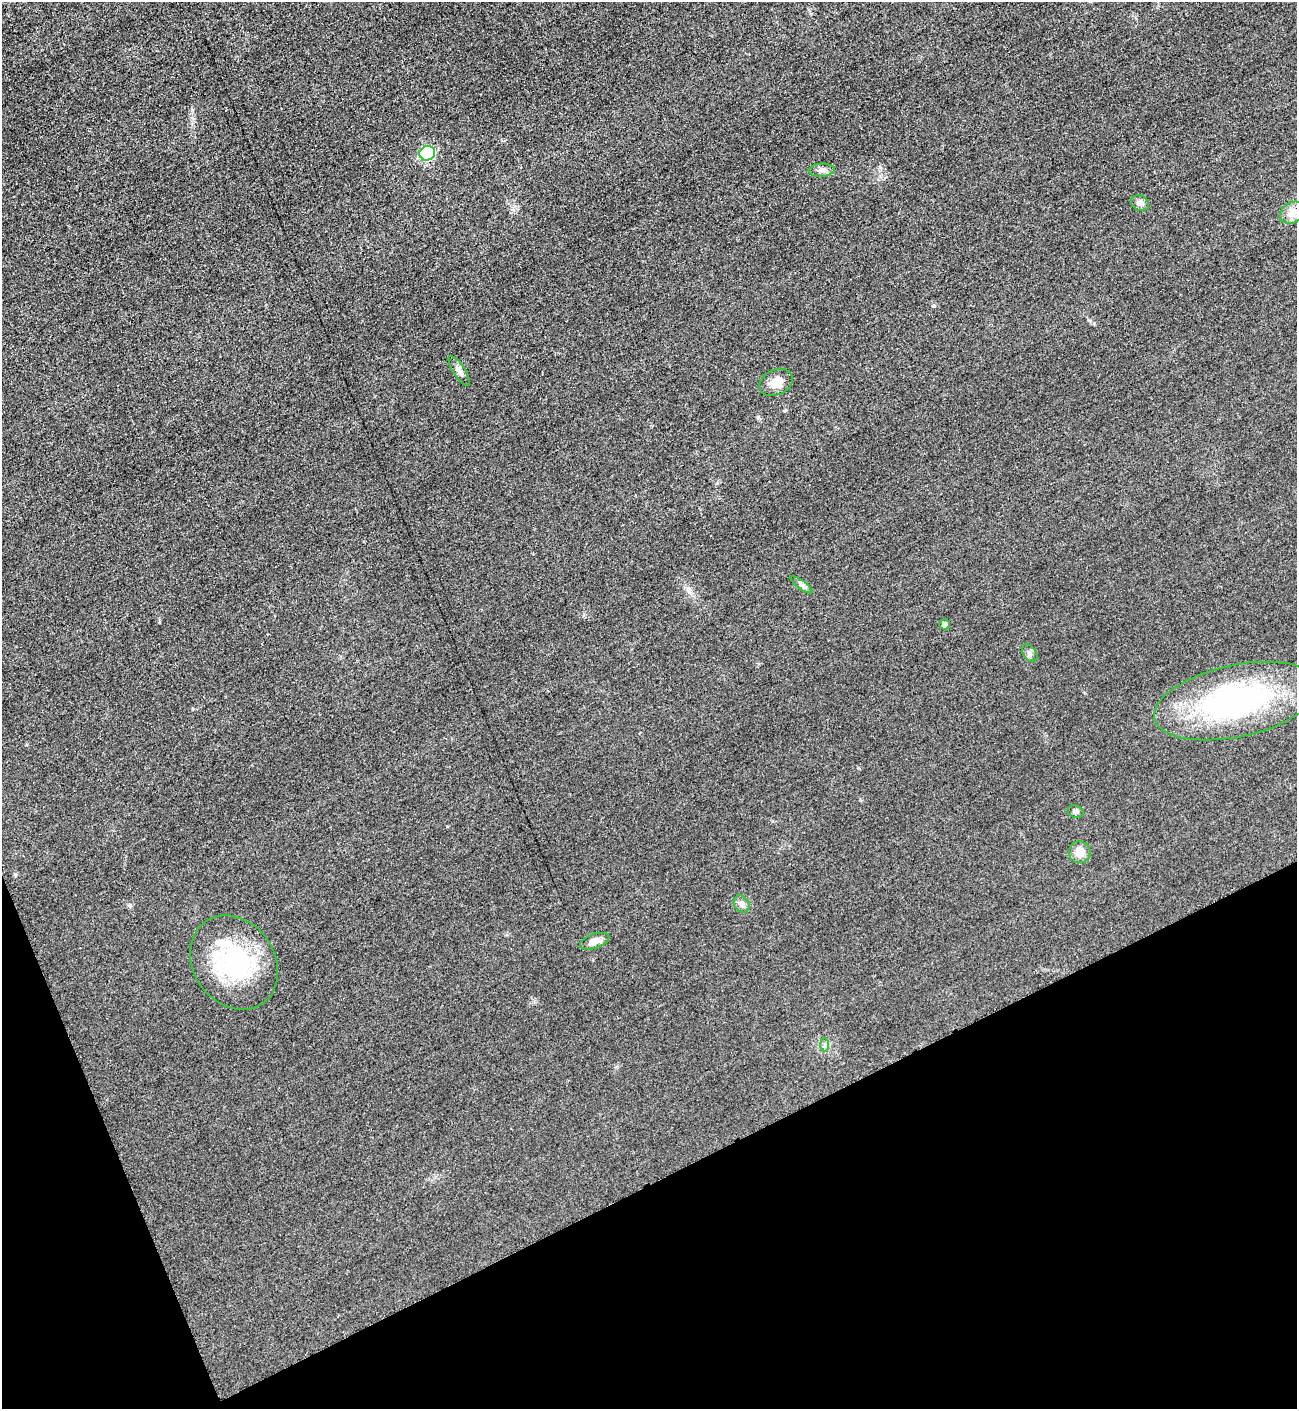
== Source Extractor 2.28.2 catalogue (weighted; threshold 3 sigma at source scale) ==
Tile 14 of 4 x 4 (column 2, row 4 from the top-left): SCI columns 1593-2887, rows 13-1419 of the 5642 x 5652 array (HDU 1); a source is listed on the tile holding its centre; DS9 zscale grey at full resolution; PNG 1299 x 1411 px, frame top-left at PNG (2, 2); each listed source drawn as its Kron ellipse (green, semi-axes under 4 px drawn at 4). Shown black and unused: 20% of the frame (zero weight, under 3 of 5 exposures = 1% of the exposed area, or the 3 px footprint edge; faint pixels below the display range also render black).
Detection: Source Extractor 2.28.2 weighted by HDU 2 'WHT'; one run over the whole footprint, this tile lists its part. Background 0.0193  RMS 0.0051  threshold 0.0227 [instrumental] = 3 sigma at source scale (4.5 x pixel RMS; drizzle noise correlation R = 1.50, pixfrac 1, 0.05/0.05 arcsec/px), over >= 5 px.
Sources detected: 16; all 16 listed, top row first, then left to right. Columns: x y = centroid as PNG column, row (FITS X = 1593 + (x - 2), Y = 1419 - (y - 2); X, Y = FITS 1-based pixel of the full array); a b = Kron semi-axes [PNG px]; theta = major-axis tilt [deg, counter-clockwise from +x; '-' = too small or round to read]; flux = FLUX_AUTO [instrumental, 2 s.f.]
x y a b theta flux
427 153 8 7 - 42
822 170 13 6 4 2.2
1140 203 9 7 -28 2.4
1292 213 13 10 34 4.6
459 371 17 6 -57 2.6
776 382 17 12 25 6.4
802 585 13 4 -36 1.6
945 624 5 5 - 1.7
1030 653 10 6 -53 1.5
1237 701 84 36 12 120
1075 812 8 6 -19 1.3
1080 852 11 10 - 6
742 904 9 7 -48 2.3
595 941 15 7 19 4.2
234 963 50 40 -54 59
825 1045 7 4 -90 0.97
Unlisted compact peaks at least as high as the median listed source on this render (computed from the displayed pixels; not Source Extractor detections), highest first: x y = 130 905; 934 306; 1094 323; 758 417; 192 110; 193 709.